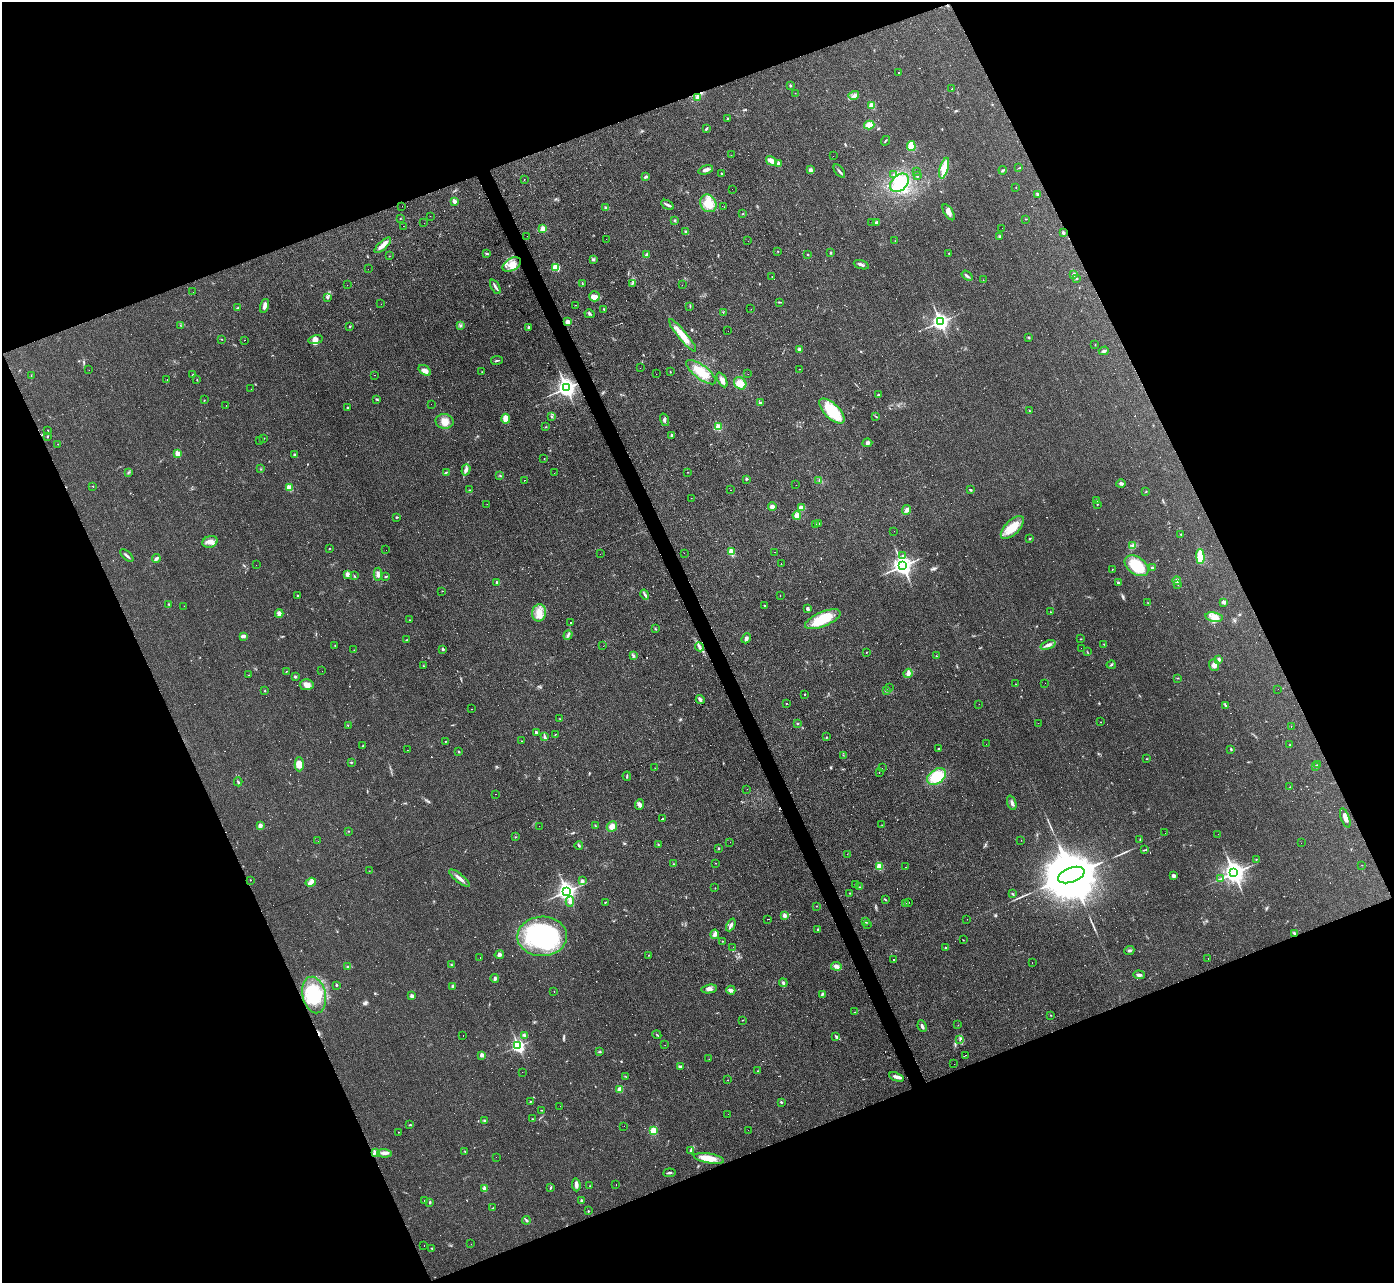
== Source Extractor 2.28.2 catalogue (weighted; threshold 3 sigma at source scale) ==
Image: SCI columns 1-5565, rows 150-5273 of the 5565 x 5552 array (HDU 1 of 3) = the unmasked area's bounding box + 8 px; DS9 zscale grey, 4 x 4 block average (1 PNG px = mean of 4 x 4 image px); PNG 1396 x 1285 px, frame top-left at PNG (2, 2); each listed source drawn as its Kron ellipse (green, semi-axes under 4 px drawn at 4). Shown black and unused: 43% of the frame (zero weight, under 3 of 4 exposures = <1% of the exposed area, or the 3 px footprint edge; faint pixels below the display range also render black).
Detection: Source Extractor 2.28.2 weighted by HDU 2 'WHT'. Background 0.0568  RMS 0.005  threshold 0.0223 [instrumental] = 3 sigma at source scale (4.5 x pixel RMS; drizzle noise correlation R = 1.50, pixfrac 1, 0.05/0.05 arcsec/px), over >= 5 px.
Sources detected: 660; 12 too faint to see at this stretch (4 x 4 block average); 186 cosmic-ray / hot-pixel residue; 1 long thin detection or spike segment (spike, bleed or trail) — neither listed nor drawn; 2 coinciding with a brighter row at this scale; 13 inside a brighter listed object's ellipse — not listed separately; the other 446 listed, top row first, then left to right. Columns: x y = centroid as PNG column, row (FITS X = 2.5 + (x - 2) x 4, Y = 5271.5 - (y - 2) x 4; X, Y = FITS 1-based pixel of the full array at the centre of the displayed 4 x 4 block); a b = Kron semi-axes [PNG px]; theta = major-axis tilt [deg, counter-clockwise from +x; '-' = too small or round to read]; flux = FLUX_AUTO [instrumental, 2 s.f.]
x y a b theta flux
899 73 2 2 - 5.4
790 85 3 2 - 2.4
951 89 3 2 - 0.95
795 93 2 2 - 0.62
854 95 5 3 - 10
697 97 4 3 - 5.4
872 105 2 2 - 79
727 119 2 2 - 1.8
869 125 5 4 - 27
706 129 4 2 - 3.2
885 141 5 2 - 2
911 146 5 3 - 41
731 155 2 2 - 0.93
833 156 2 2 - 0.45
771 161 6 3 -32 25
779 164 2 2 - 27
944 168 11 3 74 55
1019 168 3 2 - 1.3
706 170 8 3 17 11
811 170 4 3 - 5.7
1003 170 4 2 - 3.9
839 171 8 2 -53 6
916 172 2 2 - 0.8
722 174 3 2 - 4.3
894 174 2 2 - 2.1
917 176 2 2 - 2.3
646 177 4 2 - 5.5
524 179 2 2 - 1.3
900 183 11 7 44 50
1016 187 2 2 - 0.73
732 189 2 2 - 0.32
1038 195 3 2 - 8.2
454 201 2 2 - 33
708 203 9 7 -58 43
668 205 7 3 -30 6.6
402 206 2 2 - 8.3
724 207 2 2 - 0.63
606 208 3 2 - 3.5
949 212 9 4 -57 13
743 214 2 2 - 1.6
430 216 2 2 - 0.75
400 219 2 2 - 0.8
1026 219 2 2 - 1
675 220 3 2 - 3.2
876 222 4 2 - 3.4
424 223 2 2 - 0.56
872 223 2 2 - 0.71
403 226 2 2 - 1.4
1002 228 2 2 - 0.4
543 229 4 3 - 13
686 232 3 2 - 3.4
1063 233 4 2 - 6
527 236 2 2 - 0.67
999 237 3 3 - 4.2
606 239 2 2 - 3.4
748 241 2 2 - 0.53
895 241 2 2 - 0.85
383 245 10 3 43 22
778 251 2 2 - 1.8
487 253 4 2 - 3.8
830 253 3 2 - 2.2
949 253 2 2 - 1.6
808 254 2 2 - 2
647 255 3 2 - 13
389 256 2 2 - 1.3
593 260 2 2 - 2.4
512 265 10 6 31 31
861 265 8 3 -18 7.5
556 267 2 2 - 130
368 269 2 2 - 0.91
1074 274 3 3 - 4.4
967 276 6 2 -35 4.9
772 277 2 2 - 0.69
1076 278 3 2 - 2.4
983 280 2 2 - 0.61
632 283 3 2 - 2.2
582 284 2 2 - 1.2
347 285 2 2 - 0.67
682 285 2 2 - 0.8
495 287 8 2 -63 6.9
193 292 2 2 - 0.32
594 296 5 5 - 13
328 297 4 2 - 3.3
779 302 3 2 - 2.2
381 304 2 2 - 0.81
575 305 2 2 - 2
265 306 7 3 73 12
690 306 2 2 - 1.4
238 308 2 2 - 2.2
604 309 2 2 - 3.3
751 309 2 2 - 0.6
723 312 2 2 - 1
590 314 5 2 - 4.2
567 322 4 3 - 13
940 322 3 3 - 1100
180 325 2 2 - 0.74
460 326 2 2 - 1.2
350 327 2 2 - 2
529 327 2 2 - 4.9
728 331 2 2 - 0.61
683 335 21 4 -51 42
1028 337 2 2 - 1.8
221 339 2 2 - 0.92
244 340 2 2 - 11
316 340 7 4 11 12
1095 345 2 2 - 0.8
799 349 3 3 - 9.1
1104 351 5 2 - 4.1
497 360 6 2 9 3.3
640 368 2 2 - 0.33
800 369 2 2 - 0.96
89 370 2 2 - 5.3
425 370 7 4 -36 13
482 372 2 2 - 1.7
670 372 2 2 - 1.6
701 372 18 7 -37 50
656 374 2 2 - 0.75
748 374 2 2 - 0.5
31 375 2 2 - 0.9
193 375 2 2 - 2
374 375 2 2 - 0.86
167 380 2 2 - 8.2
197 380 2 2 - 1.3
722 380 8 4 -61 13
740 383 7 5 -42 31
566 388 4 3 - 1600
251 389 2 2 - 0.76
879 395 4 2 - 3.3
377 399 3 2 - 3
204 400 2 2 - 0.9
760 403 4 2 - 3.1
431 404 2 2 - 0.34
226 405 2 2 - 0.51
347 408 2 2 - 2.7
832 411 16 7 -45 110
1030 411 3 2 - 2.3
875 416 4 2 - 2
551 417 2 2 - 3.6
506 419 5 4 - 24
664 420 6 2 -73 5.1
444 421 9 7 -4 24
546 427 2 2 - 1.2
718 427 2 2 - 120
48 431 2 2 - 1.8
671 435 4 2 - 3.8
47 436 2 2 - 2.3
264 438 2 2 - 1.3
259 441 2 2 - 1.1
867 443 5 3 - 6.7
58 444 2 2 - 1.1
178 454 2 2 - 61
295 454 3 2 - 3.2
544 459 2 2 - 1
261 469 2 2 - 1.3
466 470 6 3 72 9.5
129 472 2 2 - 2.1
446 472 4 2 - 2.8
687 472 2 2 - 0.82
554 473 2 2 - 1.3
500 475 2 2 - 1.8
746 479 3 2 - 3.2
524 480 3 2 - 1.1
819 481 2 2 - 1
1121 484 4 3 - 5.7
796 485 2 2 - 0.34
93 486 2 2 - 0.85
289 488 2 2 - 70
469 490 2 2 - 1.7
731 490 2 2 - 0.7
971 490 3 2 - 3.2
1146 491 2 2 - 1.4
691 498 2 2 - 0.51
1096 501 2 2 - 2.3
487 504 2 2 - 0.39
1097 504 2 2 - 2.1
772 507 4 3 - 12
801 508 4 3 - 20
907 510 5 4 - 9.4
797 515 4 4 - 15
396 517 2 2 - 2.6
816 524 2 2 - 0.86
819 524 2 2 - 0.79
1012 527 15 7 45 57
894 531 2 2 - 0.48
1181 534 2 2 - 1.6
1030 539 2 2 - 2.6
210 542 8 6 19 19
1133 546 4 2 - 4.7
329 549 2 2 - 1.3
386 550 2 2 - 0.7
731 552 2 2 - 100
775 552 2 2 - 0.64
684 553 2 2 - 7.2
600 554 2 2 - 0.52
903 555 3 2 - 2.4
127 556 8 2 -42 6.9
1200 557 7 3 -88 89
156 559 4 3 - 6.1
781 563 2 2 - 1.2
256 565 2 2 - 0.52
902 566 4 3 - 1700
1137 566 13 8 -35 100
1152 568 3 3 - 3.6
1112 569 2 2 - 0.76
347 574 4 3 - 9.1
378 574 6 3 87 7.9
354 576 2 2 - 2.2
386 576 4 2 - 2.3
1177 581 4 3 - 6.8
497 583 2 2 - 21
1118 583 3 2 - 3
1178 584 2 2 - 1.3
442 591 2 2 - 0.7
645 595 5 2 - 5
780 595 2 2 - 0.62
298 596 3 2 - 4.3
1224 602 3 2 - 11
1148 603 2 2 - 1.3
169 604 2 2 - 2.5
765 605 3 2 - 2.7
184 606 2 2 - 0.79
807 608 4 3 - 5
1050 612 2 2 - 1
539 613 8 7 - 29
279 614 4 3 - 13
1214 617 8 4 -11 20
823 619 19 7 22 95
409 620 2 2 - 0.94
570 622 2 2 - 52
655 629 2 2 - 2
568 635 5 2 - 4.8
243 636 4 2 - 12
746 638 5 3 - 7.5
1081 639 2 2 - 1.1
406 640 3 2 - 1.5
1104 644 2 2 - 1.2
335 645 2 2 - 1.7
1048 645 8 3 22 12
603 646 2 2 - 0.88
699 647 5 2 - 6.1
1081 648 2 2 - 3.5
443 649 2 2 - 9.2
354 650 2 2 - 0.79
867 652 2 2 - 1
1087 652 2 2 - 1.5
633 655 4 2 - 3.8
936 656 2 2 - 1.7
1219 660 3 3 - 7.9
1111 665 4 2 - 2.5
1214 665 6 5 - 12
423 666 2 2 - 1.2
286 671 2 2 - 0.98
322 671 2 2 - 0.57
908 673 5 4 - 10
248 675 2 2 - 0.83
295 677 2 2 - 4.9
1177 678 2 2 - 0.93
1045 683 2 2 - 0.38
1016 684 2 2 - 1
307 685 7 5 5 16
889 687 2 2 - 2.3
1278 689 2 2 - 7.6
886 690 4 2 - 5.1
265 691 2 2 - 2.6
805 694 2 2 - 1.2
700 699 5 3 - 7.4
786 703 2 2 - 1.6
979 704 2 2 - 7
1225 705 3 2 - 3
472 709 2 2 - 0.76
560 719 2 2 - 0.84
1100 722 2 2 - 1.2
797 723 2 2 - 2.3
1038 723 2 2 - 0.42
348 726 2 2 - 1.2
1291 726 2 2 - 2.2
536 732 2 2 - 13
555 734 3 2 - 1.6
545 737 3 2 - 3.8
827 737 2 2 - 1.7
445 741 3 2 - 1.4
522 741 2 2 - 1.1
986 744 2 2 - 0.36
1290 745 2 2 - 1.7
363 746 3 2 - 2
939 749 2 2 - 2
1231 749 3 2 - 2.9
407 750 2 2 - 0.67
459 751 3 2 - 1.6
843 755 2 2 - 0.95
1147 759 2 2 - 1
351 762 2 2 - 1.3
299 764 7 4 90 26
1318 765 2 2 - 3.4
1316 766 2 2 - 2.6
655 768 2 2 - 0.49
882 768 2 2 - 5
879 773 2 2 - 0.98
627 776 4 2 - 3
937 777 10 7 35 96
238 782 4 2 - 2.8
1290 787 2 2 - 1
747 789 2 2 - 1.3
496 794 2 2 - 0.66
1012 803 7 3 -71 8.1
640 804 6 4 67 8.6
1345 818 10 3 -71 16
662 819 2 2 - 60
595 825 2 2 - 1.7
882 825 2 2 - 1.3
260 826 4 3 - 9.7
539 826 2 2 - 1.6
612 827 5 4 - 20
348 831 2 2 - 1.4
1165 833 2 2 - 0.42
1218 834 2 2 - 0.33
515 837 2 2 - 1.5
1140 839 2 2 - 1.7
1021 840 2 2 - 0.57
318 841 2 2 - 0.47
730 842 2 2 - 0.3
1301 843 2 2 - 1.1
579 845 4 2 - 3.3
658 845 2 2 - 2
718 848 2 2 - 2.5
1144 850 4 2 - 2.5
847 854 2 2 - 0.59
1256 859 2 2 - 1.3
715 863 2 2 - 0.74
673 864 2 2 - 0.95
1362 865 2 2 - 0.64
879 866 2 2 - 120
906 867 2 2 - 0.75
369 871 2 2 - 1.2
1234 873 4 3 - 2300
1071 875 14 7 20 38000
1174 876 4 3 - 7.9
459 878 13 3 -39 14
1221 879 2 2 - 1.1
250 880 2 2 - 1.6
582 881 3 3 - 6.9
311 882 5 4 - 11
855 885 2 2 - 1.1
859 887 2 2 - 1.6
715 888 2 2 - 1.1
566 891 4 3 - 1400
850 893 2 2 - 1.1
1012 894 3 2 - 3
885 900 3 2 - 2.5
570 901 5 4 - 9.3
605 902 3 2 - 1.6
908 902 2 2 - 3.3
905 904 3 2 - 1.5
817 906 2 2 - 1.3
784 915 3 3 - 9
768 919 3 2 - 1
967 919 2 2 - 1.2
866 922 4 2 - 2.4
731 925 7 3 64 8.1
867 925 2 2 - 0.62
818 929 2 2 - 5.1
1294 933 3 2 - 3.2
715 934 5 4 - 8.6
542 936 25 20 1 380
963 940 2 2 - 1.2
722 941 2 2 - 0.97
733 947 2 2 - 0.59
946 947 3 2 - 2.2
1129 951 5 3 - 4.4
499 955 4 3 - 7.4
648 955 2 2 - 1.4
480 957 2 2 - 0.58
1208 958 2 2 - 0.67
893 959 2 2 - 1.7
1032 963 2 2 - 0.44
452 965 2 2 - 1.5
836 966 5 3 - 9
347 967 2 2 - 1.9
1139 975 6 3 -2 6.7
495 978 4 2 - 4.5
783 983 4 2 - 5
336 985 2 2 - 3.2
453 986 3 2 - 5.2
709 989 8 3 9 9.6
731 990 4 4 - 7.6
554 992 2 2 - 0.8
822 994 4 2 - 4.5
314 995 18 11 -78 130
412 996 2 2 - 28
854 1012 3 2 - 2.4
1051 1015 2 2 - 1.8
743 1020 2 2 - 1
958 1025 2 2 - 0.77
922 1026 6 3 -65 7.8
524 1035 3 2 - 3.1
657 1035 4 2 - 2.2
463 1036 2 2 - 1.3
836 1037 4 3 - 4.3
960 1039 3 2 - 2.6
665 1045 2 2 - 0.51
518 1046 3 2 - 610
600 1052 2 2 - 2.2
482 1055 2 2 - 27
966 1055 2 2 - 1
709 1059 2 2 - 2.3
954 1064 2 2 - 19
681 1066 4 2 - 3
758 1071 2 2 - 1.3
522 1072 2 2 - 0.34
626 1076 2 2 - 1
896 1077 8 3 -20 14
728 1080 2 2 - 0.73
620 1090 3 3 - 24
530 1101 2 2 - 1
781 1102 3 2 - 2.6
560 1106 2 2 - 0.42
541 1110 3 2 - 1
728 1114 2 2 - 0.92
532 1119 2 2 - 0.97
484 1121 3 2 - 2.5
410 1124 2 2 - 1.6
624 1126 2 2 - 0.89
748 1130 2 2 - 0.42
653 1131 4 4 - 38
398 1132 2 2 - 1
465 1151 2 2 - 1.2
691 1151 2 2 - 1.8
376 1153 3 2 - 3.5
384 1153 7 3 -3 9.9
496 1157 2 2 - 0.52
709 1158 15 5 -10 39
669 1173 6 2 6 4.7
576 1185 6 3 -84 15
616 1185 2 2 - 0.81
590 1186 2 2 - 0.82
485 1188 2 2 - 39
550 1188 4 2 - 2.7
424 1200 2 2 - 0.63
581 1201 2 2 - 13
430 1202 3 2 - 3
492 1208 2 2 - 1.2
588 1211 2 2 - 2.7
526 1220 4 2 - 3.8
471 1244 2 2 - 0.68
424 1245 2 2 - 6.7
432 1248 2 2 - 1.7
Overlapping masked pixels (flux is a lower limit): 1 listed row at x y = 566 388
Diffuse or blended objects may show on this block-average render without a row.